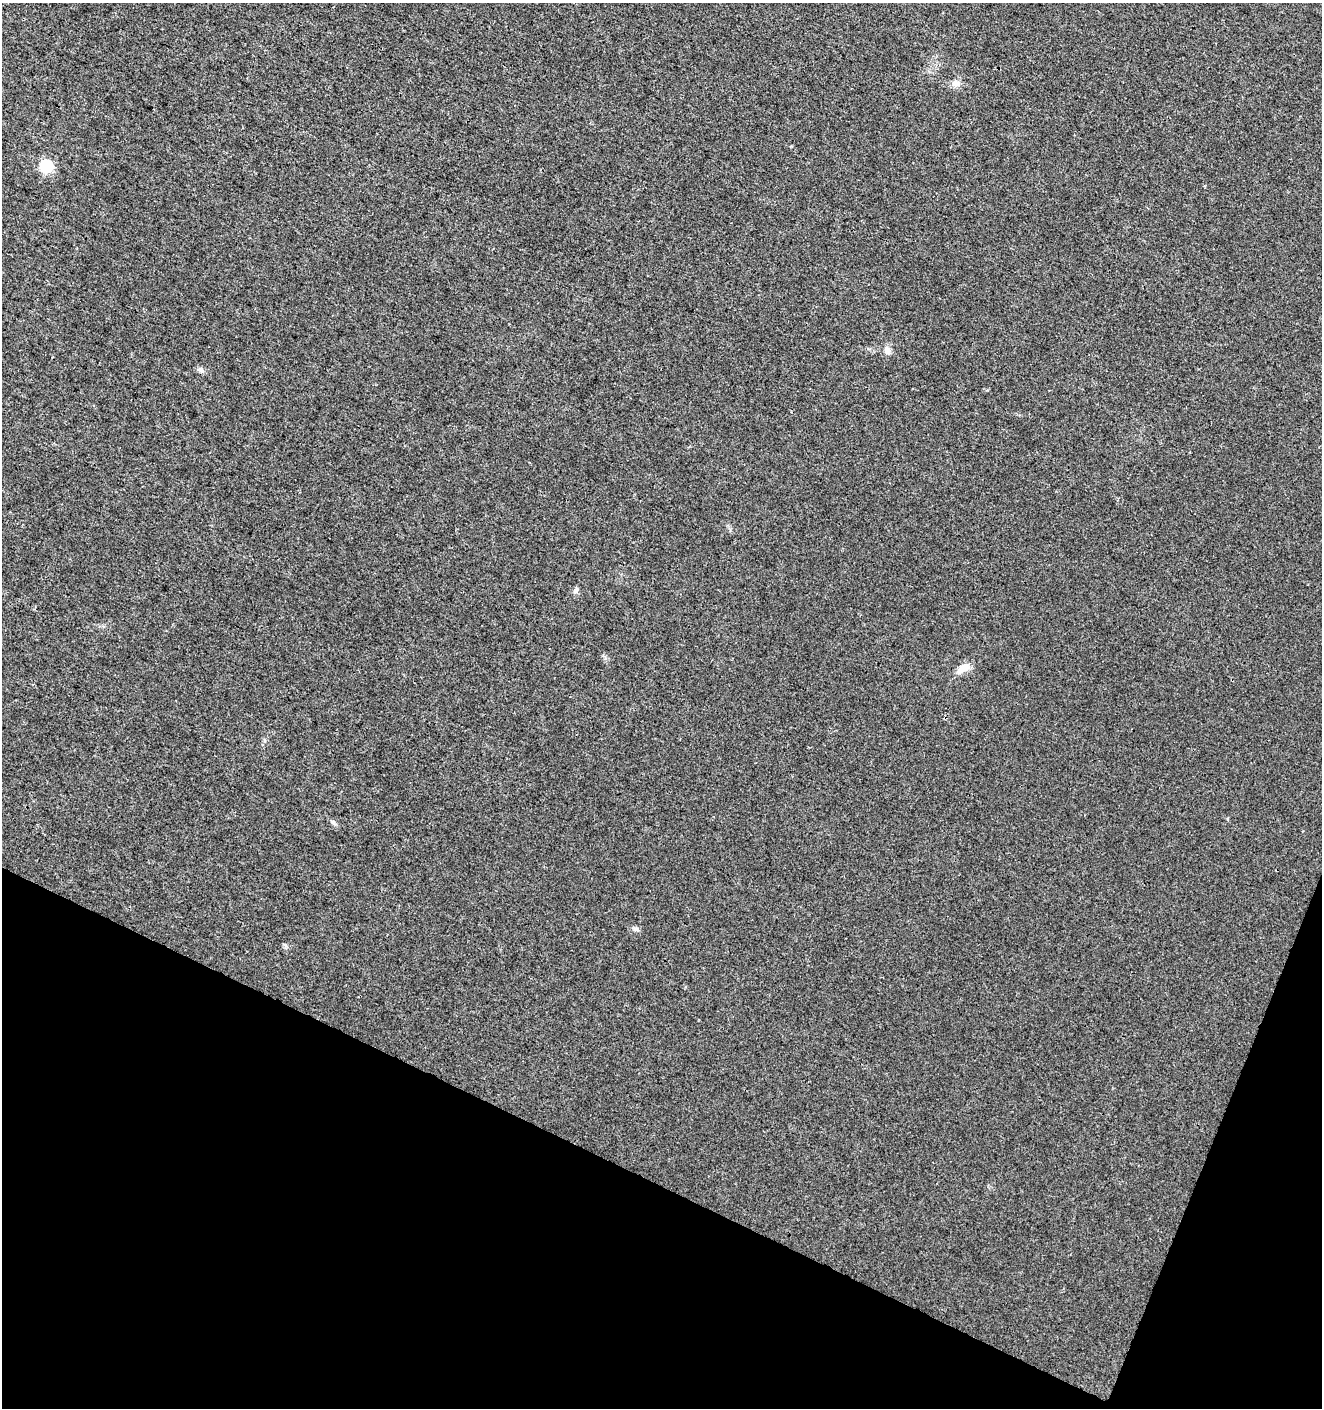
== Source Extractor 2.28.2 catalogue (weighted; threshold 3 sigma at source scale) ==
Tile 15 of 4 x 4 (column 3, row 4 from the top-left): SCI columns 2846-4165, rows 14-1419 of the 5763 x 5641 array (HDU 1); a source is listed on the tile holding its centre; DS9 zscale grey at full resolution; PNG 1324 x 1410 px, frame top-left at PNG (2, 3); no overlay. Shown black and unused: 19% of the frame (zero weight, under 3 of 4 exposures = <1% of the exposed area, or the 3 px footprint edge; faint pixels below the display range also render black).
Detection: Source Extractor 2.28.2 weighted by HDU 2 'WHT'; one run over the whole footprint, this tile lists its part. Background 0.00829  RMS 0.0041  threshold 0.0184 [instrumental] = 3 sigma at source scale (4.5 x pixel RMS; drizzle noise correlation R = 1.50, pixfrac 1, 0.0396/0.0396 arcsec/px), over >= 5 px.
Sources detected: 8; all 8 listed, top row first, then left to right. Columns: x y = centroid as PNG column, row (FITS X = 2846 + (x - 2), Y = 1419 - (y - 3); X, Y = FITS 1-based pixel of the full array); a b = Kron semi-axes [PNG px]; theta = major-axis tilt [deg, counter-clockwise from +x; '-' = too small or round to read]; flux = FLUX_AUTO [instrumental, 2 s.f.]
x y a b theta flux
956 83 10 9 - 2.4
46 166 6 6 - 51
887 350 10 8 -77 2.2
201 370 7 4 -19 0.92
576 590 10 5 77 1
963 668 19 9 34 4.5
333 822 7 5 -22 0.88
636 929 8 5 -15 1.1